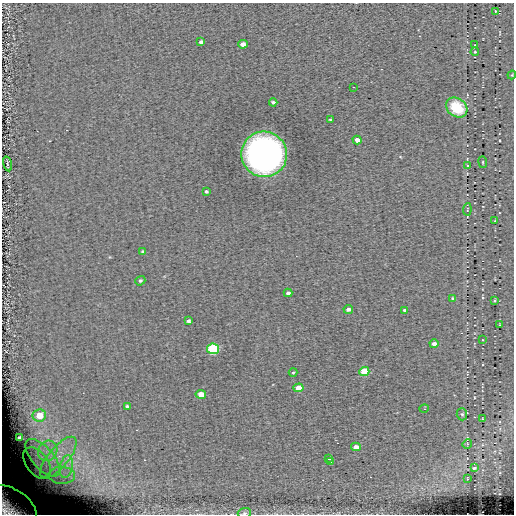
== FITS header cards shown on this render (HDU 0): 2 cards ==
NAXIS1  =                  512 / length of data axis 1
NAXIS2  =                  512 / length of data axis 2

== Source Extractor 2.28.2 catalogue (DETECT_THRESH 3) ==
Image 512 x 512 px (HDU 0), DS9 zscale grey, 1 PNG px = 1 image px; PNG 516 x 516 px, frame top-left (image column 1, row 512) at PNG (2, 3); each listed source drawn as its Kron ellipse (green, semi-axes under 4 px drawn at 4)
Background 0.138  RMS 5.2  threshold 15.7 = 3 sigma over >= 5 px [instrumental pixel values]
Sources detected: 54; all 54 listed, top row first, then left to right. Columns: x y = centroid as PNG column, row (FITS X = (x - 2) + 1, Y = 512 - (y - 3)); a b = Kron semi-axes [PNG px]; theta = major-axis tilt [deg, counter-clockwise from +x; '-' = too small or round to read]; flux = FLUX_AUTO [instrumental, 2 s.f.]
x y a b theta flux
495 11 3 2 - 210
201 42 4 4 - 950
243 44 5 4 - 2200
475 45 2 2 - 200
475 52 4 3 - 410
512 75 4 3 - 350
353 87 2 2 - 210
273 102 4 3 - 610
457 107 11 9 -36 14000
330 120 4 3 - 370
357 140 4 4 - 1800
264 154 23 22 - 170000
483 162 6 3 -82 380
7 164 7 3 -77 460
467 165 3 3 - 300
206 191 4 3 - 540
467 209 6 2 84 350
495 221 3 2 - 230
142 251 4 3 - 410
140 281 5 4 - 620
288 293 4 3 - 780
453 298 4 4 - 540
495 300 3 2 - 390
348 309 4 3 - 1000
405 310 4 3 - 650
188 321 4 3 - 670
499 325 4 2 - 220
482 340 3 2 - 230
434 344 4 4 - 1900
213 349 6 5 - 33000
293 372 4 3 - 350
364 372 5 4 - 13000
299 388 5 4 - 3600
201 394 5 4 - 3600
127 406 4 3 - 570
424 409 5 3 - 320
462 414 6 5 - 570
39 415 7 6 - 4700
482 419 3 2 - 210
19 438 4 3 - 670
467 444 5 4 - 410
356 447 5 4 - 2700
48 451 10 9 - 3800
58 457 25 10 50 9700
43 458 23 10 -49 8600
328 459 3 3 - 420
330 462 3 2 - 420
37 463 18 11 -53 4600
66 467 11 6 77 3000
474 468 4 2 - 430
62 475 13 8 -1 4300
467 478 3 2 - 300
11 507 29 17 -33 25000
244 513 7 5 4 810
At the frame edge (FLAGS 8, measured only in part): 3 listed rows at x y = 512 75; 11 507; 244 513